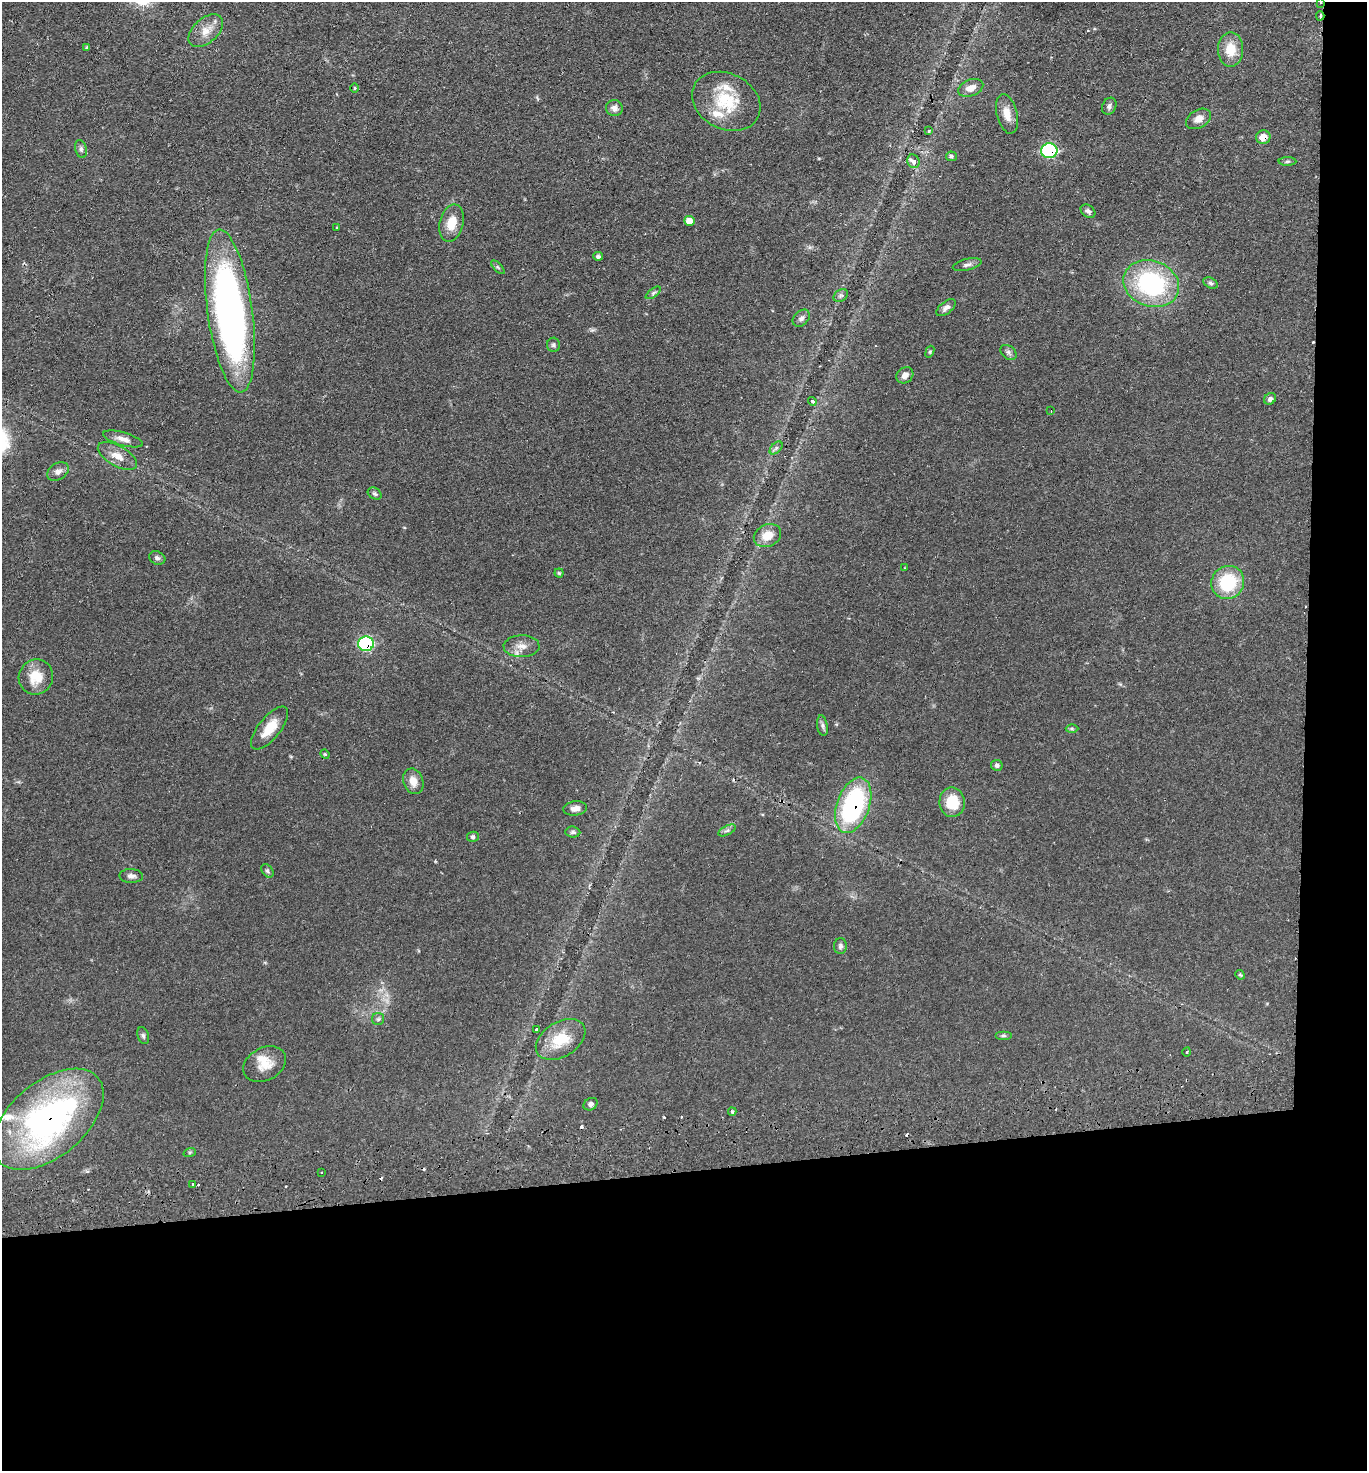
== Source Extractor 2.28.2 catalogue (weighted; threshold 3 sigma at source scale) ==
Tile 9 of 3 x 3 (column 3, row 3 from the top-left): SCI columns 2855-4219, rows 53-1521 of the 4380 x 4515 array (HDU 1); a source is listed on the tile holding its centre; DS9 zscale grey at full resolution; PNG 1369 x 1473 px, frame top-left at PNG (2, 2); each listed source drawn as its Kron ellipse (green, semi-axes under 4 px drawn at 4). Shown black and unused: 24% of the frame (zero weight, under 2 of 3 exposures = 3% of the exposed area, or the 3 px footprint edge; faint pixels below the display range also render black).
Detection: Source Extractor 2.28.2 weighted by HDU 2 'WHT'; one run over the whole footprint, this tile lists its part. Background 0.0543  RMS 0.0061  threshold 0.0275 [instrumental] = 3 sigma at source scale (4.5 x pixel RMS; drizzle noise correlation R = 1.50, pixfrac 1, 0.05/0.05 arcsec/px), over >= 5 px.
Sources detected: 98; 1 too faint to see at this stretch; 11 cosmic-ray / hot-pixel residue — neither listed nor drawn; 4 inside a brighter listed object's ellipse — not listed separately; the other 82 listed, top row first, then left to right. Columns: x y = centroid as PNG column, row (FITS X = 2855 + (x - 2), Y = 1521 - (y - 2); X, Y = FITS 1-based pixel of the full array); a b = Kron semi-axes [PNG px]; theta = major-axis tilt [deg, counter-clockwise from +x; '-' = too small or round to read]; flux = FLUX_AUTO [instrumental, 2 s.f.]
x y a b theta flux
1321 2 3 2 - 0.72
1320 16 4 2 - 5.3
206 31 20 12 41 7.7
86 47 3 3 - 1.1
1230 49 17 12 89 12
355 88 4 3 - 0.51
971 88 13 8 20 5.3
726 101 36 28 -27 29
1109 106 9 7 62 1.9
614 108 8 8 - 3.1
1007 114 20 10 -76 7.5
1198 119 13 9 30 4.5
929 131 4 3 - 0.71
1263 137 7 7 - 5.5
81 149 9 5 -76 1.6
1049 151 8 7 - 54
951 156 5 4 - 1.2
913 161 7 6 - 5.1
1287 161 9 4 1 1.1
1088 211 8 6 -39 1.8
690 221 5 5 - 7.2
452 223 19 12 76 9.5
337 227 3 3 - 0.59
598 256 5 4 - 1.4
967 265 15 5 14 2.2
498 267 8 3 -45 0.86
1211 283 8 5 -27 1.5
1151 284 28 23 -19 76
653 293 9 4 35 1.2
841 296 8 5 33 1.3
946 308 11 6 38 2.4
230 311 82 22 -82 260
801 318 10 7 45 2.1
553 345 7 6 - 1.4
930 352 6 4 69 0.79
1008 352 9 6 -40 1.9
905 375 9 7 37 3.2
1270 399 6 5 - 1.7
812 401 4 4 - 1.3
1051 411 2 2 - 0.42
123 439 20 6 -16 4.5
776 448 8 4 45 1.4
117 456 22 10 -29 7.4
58 471 11 8 30 3.1
375 494 7 5 -32 1.4
767 536 14 11 24 8.8
157 558 8 6 -24 1.8
905 568 3 3 - 0.76
559 573 4 4 - 0.81
1228 582 17 16 - 31
366 644 8 7 - 56
522 646 18 11 1 5.8
36 677 18 17 - 13
822 726 10 5 -80 1.8
270 728 26 11 51 12
1072 729 6 4 -1 0.82
325 754 5 4 - 0.71
997 765 6 5 - 1.4
413 781 13 10 -70 5.7
952 802 15 12 -88 16
853 805 29 16 70 80
575 808 11 7 8 3.5
727 830 9 4 27 1.5
573 832 7 5 -5 1.5
473 837 6 5 - 1.6
267 871 7 5 -50 1.2
131 876 12 7 -1 2.6
840 946 8 6 89 1.7
1240 975 5 4 - 0.72
378 1019 6 6 - 1.3
536 1030 4 3 - 2.7
143 1036 9 5 -73 1.4
1003 1036 8 4 0 1
561 1039 27 17 32 18
1187 1052 4 3 - 0.57
265 1064 22 16 27 10
591 1104 7 6 - 2
732 1112 4 3 - 1.2
48 1119 65 37 40 180
190 1152 6 4 18 0.75
321 1172 3 2 - 0.66
193 1184 3 3 - 2.2
Overlapping masked pixels (flux is a lower limit): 7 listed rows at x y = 1321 2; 1320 16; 1263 137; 1049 151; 366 644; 853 805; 48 1119
Isophote crosses this tile's border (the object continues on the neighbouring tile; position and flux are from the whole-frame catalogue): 1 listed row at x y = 1321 2